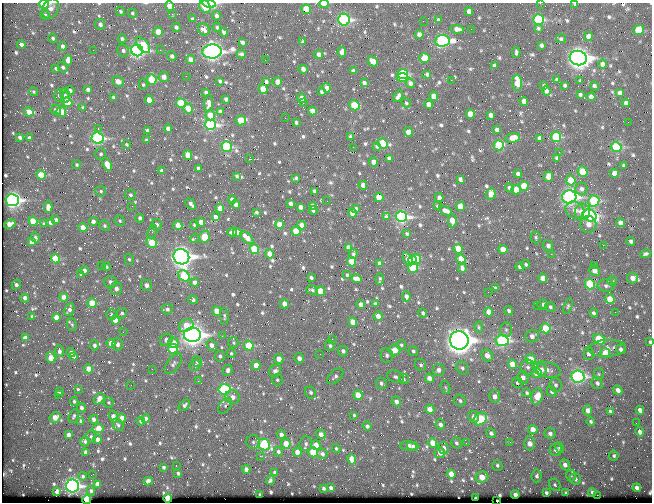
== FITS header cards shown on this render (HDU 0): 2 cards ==
NAXIS1  =                  650 / Width of table row in bytes
NAXIS2  =                  500 / Number of rows in table

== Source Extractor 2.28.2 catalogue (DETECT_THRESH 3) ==
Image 650 x 500 px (HDU 0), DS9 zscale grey, 1 PNG px = 1 image px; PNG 654 x 504 px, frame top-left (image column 1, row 500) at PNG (2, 3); each listed source drawn as its Kron ellipse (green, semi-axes under 4 px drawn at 4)
Background 363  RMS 1.4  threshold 4.23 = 3 sigma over >= 5 px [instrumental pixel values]
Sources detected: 741; of the 741, the 500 brightest by FLUX_AUTO listed and drawn (241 fainter detections omitted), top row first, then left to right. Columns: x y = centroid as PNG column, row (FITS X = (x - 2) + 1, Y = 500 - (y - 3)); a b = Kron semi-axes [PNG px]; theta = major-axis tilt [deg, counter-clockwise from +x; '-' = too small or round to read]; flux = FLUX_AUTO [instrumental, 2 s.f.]
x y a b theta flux
209 3 7 3 -11 3900
540 3 2 2 - 340
44 4 5 4 - 3700
324 4 4 3 - 1200
575 4 3 3 - 150
170 6 5 4 - 1100
205 7 6 5 - 2000
50 9 10 7 64 490
306 9 5 4 - 1700
120 11 5 4 - 170
469 11 4 4 - 450
132 13 5 4 - 170
172 14 3 2 - 410
45 15 5 4 - 150
216 16 5 4 - 270
192 19 4 4 - 170
344 20 6 6 - 15000
438 20 4 3 - 180
538 20 5 5 - 9200
423 21 2 2 - 200
100 24 5 5 - 340
176 27 4 3 - 220
217 27 4 4 - 150
538 28 4 4 - 140
204 29 6 5 - 380
457 29 6 4 -10 480
471 29 2 2 - 130
639 30 5 5 - 3900
158 32 5 4 - 1400
224 32 4 3 - 250
419 34 4 4 - 470
588 36 4 4 - 720
53 38 4 4 - 180
122 39 4 4 - 260
561 39 5 4 - 200
442 41 7 5 2 18000
242 42 4 3 - 270
303 42 4 3 - 180
21 44 4 3 - 280
143 45 9 5 -50 3500
541 45 4 3 - 230
62 46 4 4 - 330
93 50 2 2 - 360
137 50 6 5 - 28000
160 50 2 2 - 610
123 51 6 5 - 240
212 51 9 7 3 43000
342 52 5 4 - 820
516 52 5 3 - 170
241 54 4 4 - 260
319 54 4 4 - 490
172 56 5 4 - 240
425 58 5 5 - 2600
578 58 8 7 - 66000
68 60 5 4 - 730
191 60 5 4 - 800
265 60 2 2 - 170
373 61 5 4 - 780
602 64 4 4 - 340
494 66 4 4 - 270
63 67 5 5 - 230
56 68 4 3 - 190
303 69 4 4 - 500
353 71 4 3 - 240
403 74 5 5 - 5400
427 74 4 3 - 230
186 76 2 2 - 200
164 77 5 5 - 600
402 77 6 4 2 4800
152 79 5 4 - 4100
451 80 2 2 - 440
557 80 4 3 - 280
118 81 6 5 - 800
220 81 4 3 - 170
579 81 3 3 - 240
266 82 4 3 - 230
278 82 4 4 - 820
364 83 4 3 - 230
410 83 5 4 - 320
517 83 7 5 -88 2300
143 85 5 4 - 140
565 85 3 3 - 150
544 86 4 3 - 150
595 86 5 3 - 190
327 88 5 4 - 410
263 89 5 4 - 1800
88 90 4 4 - 310
70 91 4 4 - 290
546 91 4 3 - 280
34 92 5 3 - 140
206 92 4 3 - 230
321 92 3 3 - 160
620 93 4 4 - 470
580 94 3 3 - 160
59 95 6 5 - 190
65 95 7 4 -72 210
398 96 6 3 60 280
434 96 4 4 - 780
113 97 4 4 - 180
591 97 4 4 - 570
301 98 5 4 - 610
226 99 4 3 - 250
149 100 4 4 - 1300
524 101 4 4 - 690
67 102 5 5 - 2800
303 102 3 2 - 430
181 103 5 4 - 3800
209 103 8 4 84 470
406 103 5 4 - 140
626 103 4 4 - 270
429 104 4 4 - 750
354 105 5 5 - 2300
83 108 4 4 - 170
188 108 5 4 - 1400
56 110 5 5 - 330
220 111 4 3 - 190
312 111 4 4 - 680
29 112 5 4 - 900
61 112 5 4 - 1600
470 114 4 4 - 1100
210 115 5 4 - 1300
491 115 4 4 - 400
285 118 2 2 - 230
241 120 5 5 - 2600
296 122 3 3 - 170
628 122 2 2 - 280
210 125 5 5 - 15000
98 128 3 2 - 170
168 129 4 4 - 410
497 130 4 4 - 390
148 131 4 4 - 310
408 132 4 4 - 1000
20 137 4 3 - 220
350 137 4 3 - 170
556 137 5 5 - 5100
29 138 4 4 - 210
98 138 6 5 - 13000
513 138 7 5 13 1100
540 138 4 4 - 430
146 140 4 3 - 150
383 143 5 5 - 4800
127 145 4 4 - 130
499 145 5 5 - 4900
377 146 4 4 - 230
227 147 5 5 - 6800
353 147 2 2 - 180
616 147 5 5 - 6400
559 152 2 2 - 370
101 154 6 5 - 230
188 155 5 4 - 1400
389 158 4 4 - 270
557 158 4 4 - 320
249 159 3 2 - 2700
374 162 4 4 - 700
107 164 6 4 -65 1300
77 165 4 4 - 140
624 165 4 3 - 170
198 168 4 3 - 270
162 171 4 3 - 200
583 172 5 5 - 2900
614 173 4 4 - 1100
518 174 4 4 - 430
41 175 5 4 - 1800
237 176 4 3 - 160
548 177 5 5 - 1200
296 178 3 3 - 130
460 179 4 3 - 230
571 180 5 5 - 1600
363 185 4 4 - 500
524 186 5 4 - 1800
509 188 4 4 - 310
581 189 6 6 - 350
516 190 5 4 - 1400
101 191 5 5 - 170
314 191 4 3 - 210
491 194 5 4 - 1200
130 195 5 5 - 160
379 197 4 4 - 1600
569 197 7 6 - 26000
439 198 4 4 - 500
12 200 6 6 - 26000
232 200 4 4 - 400
327 201 2 2 - 160
594 201 6 5 - 6800
191 204 6 3 -47 300
291 204 4 3 - 320
236 205 4 4 - 540
437 205 3 3 - 370
132 206 3 2 - 190
312 206 4 3 - 180
460 206 4 4 - 1100
48 207 5 4 - 630
300 207 4 4 - 400
220 208 4 4 - 960
356 209 3 3 - 140
313 210 4 3 - 160
575 210 10 8 -29 890
445 211 7 4 -23 450
256 212 3 3 - 140
582 212 8 7 - 1300
353 213 4 4 - 1300
589 215 7 6 - 15000
215 217 4 4 - 400
386 217 4 3 - 270
401 217 6 5 - 21000
140 218 4 4 - 270
56 220 4 4 - 260
33 221 5 4 - 2100
93 221 4 4 - 330
120 221 5 5 - 160
452 221 6 4 -89 1500
50 222 4 4 - 360
201 222 4 4 - 1300
620 223 4 4 - 580
10 224 6 4 23 1000
44 224 4 3 - 150
279 224 4 4 - 1100
588 224 8 8 - 840
157 225 6 5 - 330
178 225 5 4 - 1100
194 225 5 4 - 140
302 225 4 4 - 490
105 226 5 5 - 170
83 227 5 4 - 930
152 231 7 4 71 190
296 231 5 4 - 2100
232 232 5 4 - 280
237 232 4 4 - 830
407 234 3 3 - 160
35 237 5 3 - 180
204 237 6 5 - 2400
536 237 6 5 - 150
195 238 5 3 - 370
247 238 8 4 -43 940
631 241 5 4 - 270
32 242 4 4 - 900
152 243 5 4 - 2500
603 245 2 2 - 880
548 246 5 5 - 450
348 247 4 3 - 270
254 249 5 4 - 3700
458 249 5 4 - 1700
503 250 4 4 - 1200
269 254 4 4 - 870
353 254 5 3 - 160
551 254 2 2 - 920
646 254 5 3 - 230
181 257 8 7 - 56000
56 259 5 4 - 3100
129 259 6 4 -73 180
408 259 7 4 -59 540
416 259 5 4 - 1700
461 259 5 4 - 1400
412 260 4 3 - 680
352 262 5 4 - 2300
379 263 4 3 - 270
526 264 4 4 - 180
101 265 2 2 - 150
594 265 3 2 - 130
106 267 4 4 - 150
413 267 5 4 - 4700
520 267 4 4 - 360
462 268 5 4 - 260
84 270 4 4 - 340
594 271 6 4 -43 620
81 274 4 3 - 150
347 275 4 3 - 140
184 276 6 5 - 4700
311 278 3 3 - 210
543 278 5 4 - 920
632 278 5 5 - 600
357 279 5 4 - 810
380 279 5 2 - 130
612 281 5 5 - 150
111 282 6 6 - 500
195 282 4 4 - 450
16 284 5 3 - 280
590 284 5 5 - 5300
146 285 5 5 - 500
606 286 8 6 -2 290
496 288 4 3 - 140
116 289 6 6 - 440
312 290 6 3 -17 150
320 291 5 4 - 2000
488 292 2 2 - 450
64 297 4 4 - 710
406 297 5 3 - 400
25 298 4 4 - 380
610 299 5 4 - 1600
193 300 5 4 - 180
92 303 5 5 - 1900
284 304 4 4 - 610
375 304 4 3 - 210
361 305 4 4 - 610
543 305 5 5 - 210
538 306 3 2 - 410
568 306 8 4 72 170
550 307 5 4 - 160
69 309 7 4 68 330
167 309 5 5 - 260
217 311 5 4 - 1100
509 311 5 3 - 230
489 312 4 4 - 1100
615 312 2 2 - 430
122 313 5 4 - 190
423 313 5 4 - 220
594 313 4 3 - 230
111 314 5 5 - 190
32 316 3 3 - 160
224 316 8 3 -87 140
378 316 5 4 - 650
56 318 4 4 - 1100
115 320 4 4 - 940
353 322 5 4 - 1200
72 325 6 5 - 150
186 326 7 6 - 1300
479 327 5 4 - 220
546 328 5 5 - 2300
506 330 7 6 - 250
123 332 2 2 - 360
192 335 8 7 - 49000
222 336 2 2 - 640
532 336 7 6 - 500
25 337 4 3 - 320
332 339 2 2 - 340
599 339 6 5 - 3900
166 340 6 6 - 440
459 340 9 9 - 84000
502 341 6 5 - 14000
650 342 3 3 - 170
111 343 4 4 - 930
173 343 5 5 - 960
233 343 5 5 - 170
117 344 6 5 - 290
94 345 5 4 - 250
212 345 6 5 - 420
401 345 5 4 - 180
249 346 5 5 - 3800
330 346 5 5 - 190
607 348 19 8 3 950
173 349 5 4 - 4100
621 349 5 4 - 290
394 350 6 5 - 1400
59 351 5 4 - 300
343 351 5 5 - 320
413 351 5 4 - 190
71 353 4 4 - 320
231 353 5 3 - 140
605 353 5 4 - 1700
320 354 2 2 - 150
589 354 6 5 - 300
387 355 7 6 - 270
487 355 6 5 - 780
73 356 4 3 - 210
220 356 5 5 - 220
51 358 5 4 - 1700
299 358 5 5 - 500
279 359 5 4 - 880
530 359 5 5 - 1700
197 362 5 5 - 220
173 364 12 6 54 340
512 364 5 4 - 1200
195 365 5 5 - 210
256 365 4 4 - 1300
421 365 6 5 - 230
528 367 7 7 - 330
462 368 7 5 -56 240
88 369 4 4 - 1100
152 369 2 2 - 160
228 370 5 4 - 310
439 370 6 6 - 530
541 370 6 5 - 450
547 370 14 7 -12 680
275 371 7 5 64 600
537 373 5 5 - 2300
599 374 5 5 - 140
335 376 10 6 44 300
395 377 9 5 -17 280
523 377 6 5 - 490
578 377 6 6 - 18000
429 378 4 4 - 720
404 379 5 5 - 130
277 380 5 5 - 170
198 381 2 2 - 340
381 383 5 5 - 250
517 383 5 5 - 180
597 383 6 5 - 270
131 385 2 2 - 170
556 385 7 6 - 250
445 387 7 4 -72 150
79 389 3 3 - 200
224 389 6 5 - 7400
618 390 5 4 - 470
551 391 6 4 -59 200
59 392 3 3 - 140
311 392 6 5 - 250
527 393 4 4 - 160
58 395 2 2 - 240
358 395 5 4 - 1400
495 396 6 5 - 460
537 396 8 5 73 1600
233 397 7 7 - 660
99 399 6 4 56 680
74 401 4 3 - 180
460 401 6 5 - 220
109 402 5 5 - 130
396 402 5 4 - 500
184 405 6 4 42 250
225 406 9 5 55 270
81 408 5 4 - 300
430 409 5 4 - 830
588 410 5 4 - 650
640 410 4 4 - 540
610 411 3 3 - 140
354 415 4 3 - 140
74 416 7 4 67 170
55 417 6 5 - 870
113 417 6 4 -75 580
474 417 6 5 - 490
122 418 4 4 - 800
145 418 4 4 - 310
94 419 4 4 - 310
480 419 7 5 39 4400
81 421 4 4 - 350
141 421 4 4 - 250
591 421 4 4 - 180
636 423 2 2 - 150
118 425 7 5 -53 230
440 425 5 4 - 360
367 426 4 4 - 320
98 428 5 4 - 1800
533 429 5 4 - 930
640 432 4 4 - 380
491 433 5 4 - 270
321 434 5 4 - 570
550 434 5 5 - 370
68 435 4 4 - 440
281 435 4 4 - 620
91 436 6 5 - 190
97 439 4 4 - 550
85 441 5 4 - 250
253 442 7 7 - 230
510 442 2 2 - 260
432 443 5 4 - 1300
456 443 6 5 - 210
466 443 2 2 - 240
530 443 7 5 -90 730
264 444 6 5 - 6600
286 444 5 4 - 1200
306 444 7 6 - 310
316 445 5 4 - 870
408 446 8 5 -5 820
413 446 5 4 - 230
336 448 4 3 - 130
443 448 6 5 - 420
559 448 5 4 - 190
556 450 6 6 - 440
86 452 4 3 - 410
278 452 5 4 - 270
297 452 4 4 - 850
313 452 5 5 - 3700
440 453 5 5 - 690
322 454 5 5 - 320
260 456 2 2 - 1100
614 456 5 5 - 170
352 459 5 4 - 1600
497 465 5 5 - 200
565 465 6 4 -54 510
176 466 2 2 - 160
163 467 3 3 - 160
246 469 4 3 - 460
274 472 4 4 - 210
178 473 3 3 - 140
93 474 2 2 - 240
451 474 4 4 - 1100
83 476 4 4 - 160
537 476 6 5 - 280
571 476 6 5 - 150
482 477 6 5 - 1500
575 479 6 5 - 260
270 480 4 3 - 210
148 481 4 4 - 630
97 484 4 4 - 580
555 485 6 5 - 180
72 486 6 6 - 24000
324 488 3 3 - 180
331 488 4 3 - 310
637 488 4 4 - 510
57 491 4 4 - 690
91 491 5 4 - 160
592 492 4 3 - 210
546 493 4 3 - 200
566 493 4 3 - 140
260 495 3 3 - 240
515 495 4 4 - 520
597 495 2 2 - 1500
168 498 4 4 - 4600
475 498 3 3 - 150
87 500 4 4 - 11000
497 501 3 2 - 160
At the frame edge (FLAGS 8, measured only in part): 9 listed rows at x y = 209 3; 540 3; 44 4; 324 4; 575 4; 170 6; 650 342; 87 500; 497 501
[241 fainter detections neither listed nor drawn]